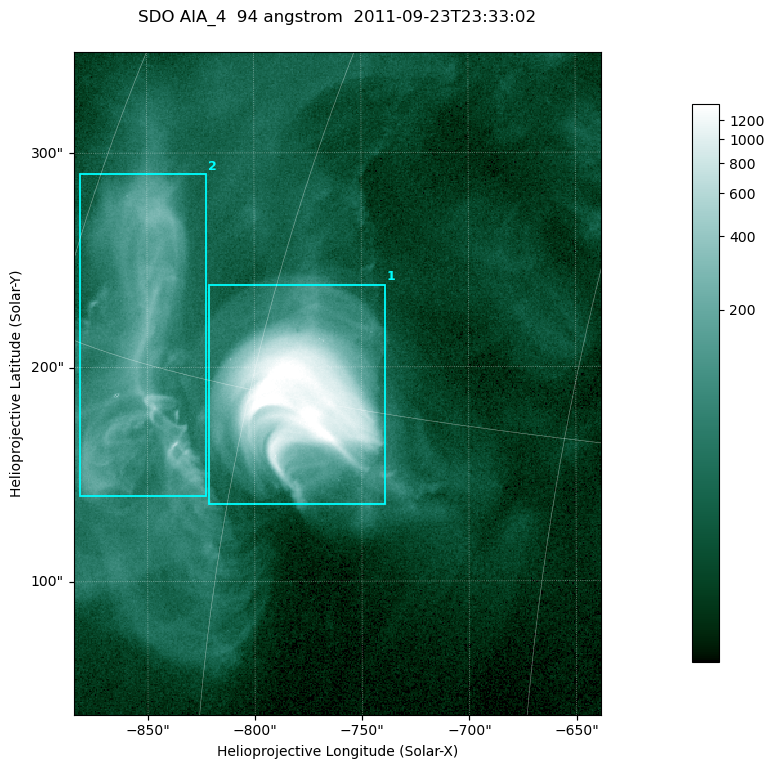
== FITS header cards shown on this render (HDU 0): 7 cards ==
TELESCOP= 'SDO     '           /
INSTRUME= 'AIA_4   '           /
WAVELNTH=                   94 /
WAVEUNIT= 'angstrom'           /
DATE-OBS= '2011-09-23T23:33:02.12' /
CTYPE1  = 'HPLN-TAN'           /
CTYPE2  = 'HPLT-TAN'           /

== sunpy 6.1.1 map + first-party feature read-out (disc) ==
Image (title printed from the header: SDO AIA_4  94 angstrom  2011-09-23T23:33:02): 410 x 515 px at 0.6 arcsec/px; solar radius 956 arcsec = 1594 px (partial field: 2.6% of the solar disc is inside the frame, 100% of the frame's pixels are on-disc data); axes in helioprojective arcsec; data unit not stated in the header (colour bar unlabelled)
Pointing: header CRPIX1/2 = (2058.48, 2043.05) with CRVAL1/2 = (0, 0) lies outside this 410 x 515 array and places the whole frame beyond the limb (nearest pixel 1.41 R_sun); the SolarSoft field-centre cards XCEN/YCEN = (-761.3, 192.3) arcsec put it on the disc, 1309 arcsec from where CRPIX/CRVAL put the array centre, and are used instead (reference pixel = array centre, CRVAL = XCEN/YCEN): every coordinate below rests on XCEN/YCEN
Orientation: roll -0.138 deg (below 1 deg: not rotated)
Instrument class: DISC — disc imager (sunpy class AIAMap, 94 A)
Bright regions (active regions / flare kernels): reference = the on-disc median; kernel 3 px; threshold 5 sigma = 99.7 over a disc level ~20.4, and >= 1.15x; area >= 211 px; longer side >= 5 px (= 3 arcsec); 2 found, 2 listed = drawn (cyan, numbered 1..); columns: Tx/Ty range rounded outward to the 2 arcsec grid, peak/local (2 s.f.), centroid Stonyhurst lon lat
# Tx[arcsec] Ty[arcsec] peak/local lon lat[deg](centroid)
1 -822..-738 136..240 77 -57 +15
2 -882..-822 140..290 23 -67 +16